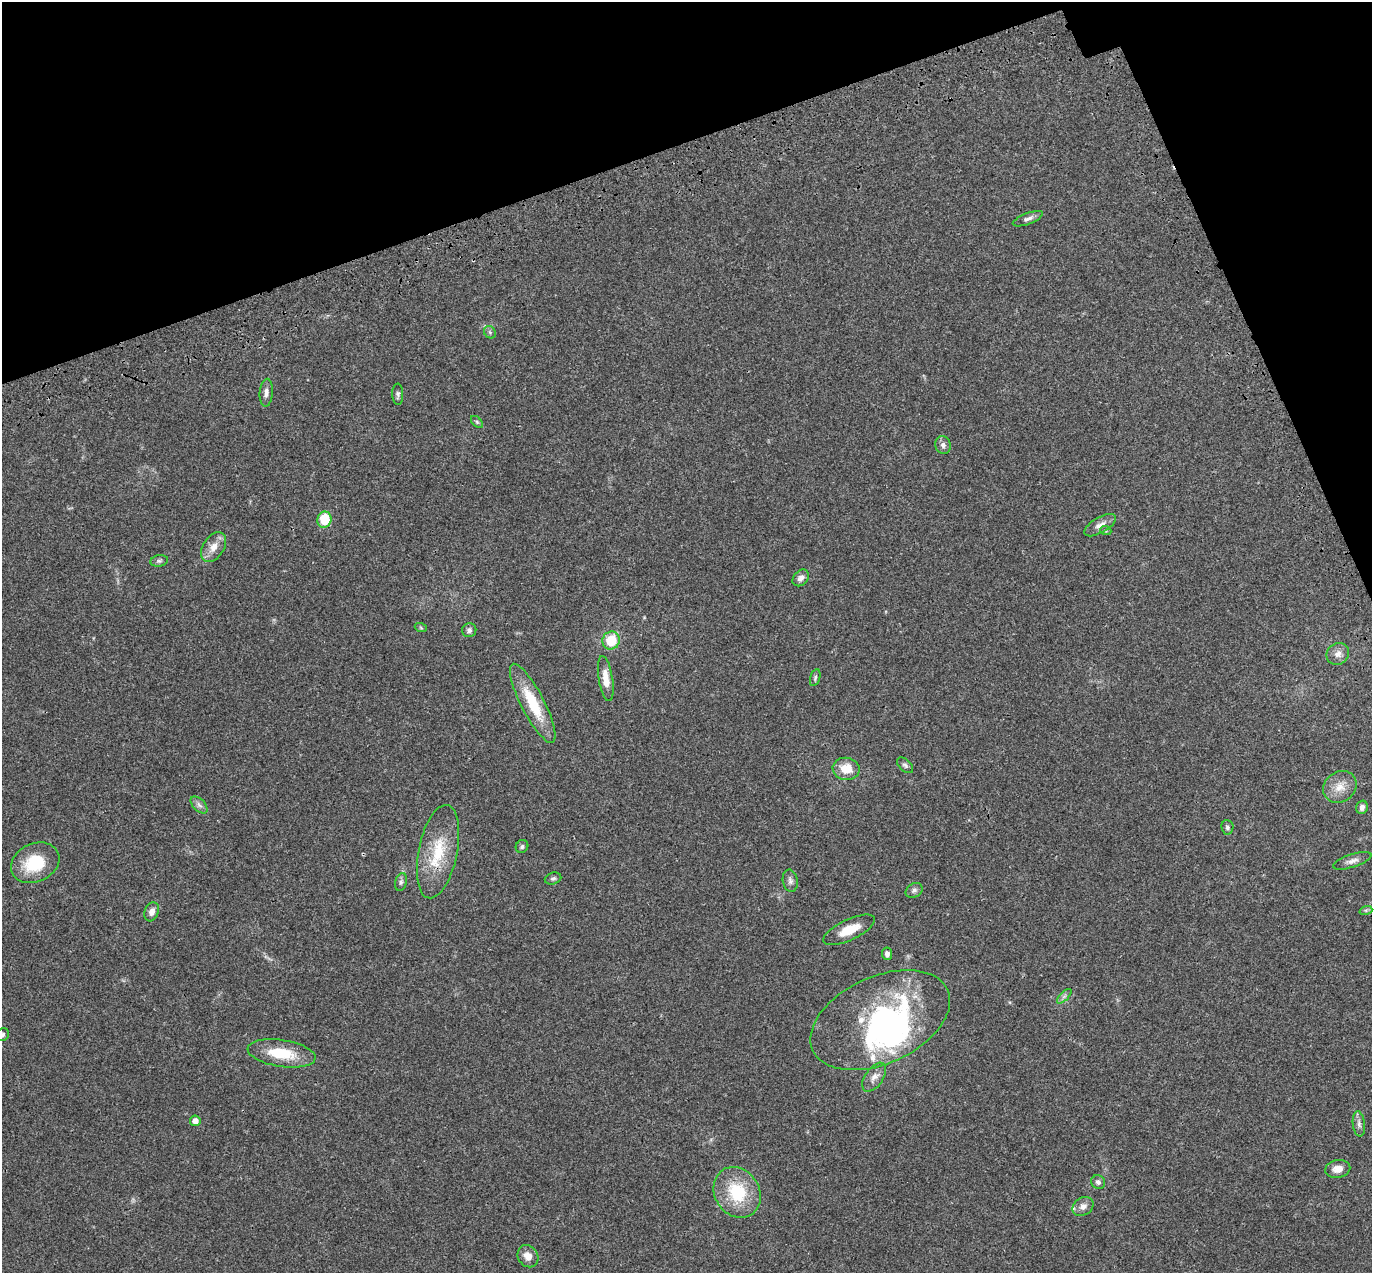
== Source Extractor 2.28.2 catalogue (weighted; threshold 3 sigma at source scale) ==
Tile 3 of 4 x 4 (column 3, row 1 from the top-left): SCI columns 2853-4222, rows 4032-5302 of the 5708 x 5573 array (HDU 1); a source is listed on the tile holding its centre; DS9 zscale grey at full resolution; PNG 1374 x 1275 px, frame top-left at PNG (2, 2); each listed source drawn as its Kron ellipse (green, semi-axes under 4 px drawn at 4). Shown black and unused: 17% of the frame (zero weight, under 3 of 4 exposures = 9% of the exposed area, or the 3 px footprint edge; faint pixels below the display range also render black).
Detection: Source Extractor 2.28.2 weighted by HDU 2 'WHT'; one run over the whole footprint, this tile lists its part. Background 0.0407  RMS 0.0036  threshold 0.0164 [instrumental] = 3 sigma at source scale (4.5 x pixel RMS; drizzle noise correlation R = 1.50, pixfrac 1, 0.0396/0.0396 arcsec/px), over >= 5 px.
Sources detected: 54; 2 inside a brighter object's white glare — neither listed nor drawn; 3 inside a brighter listed object's ellipse — not listed separately; the other 49 listed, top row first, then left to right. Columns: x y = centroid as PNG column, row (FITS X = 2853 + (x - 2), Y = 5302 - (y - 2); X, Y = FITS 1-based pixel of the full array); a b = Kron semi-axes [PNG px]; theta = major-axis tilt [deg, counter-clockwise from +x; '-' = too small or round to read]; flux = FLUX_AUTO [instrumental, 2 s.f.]
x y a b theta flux
1028 219 16 5 21 1.5
490 332 7 5 -47 0.68
266 393 14 6 86 1.7
398 394 10 5 -87 0.9
477 422 7 4 -46 0.61
943 445 9 8 - 1.3
324 520 8 7 - 9.6
1100 525 18 7 30 2.4
1106 531 5 3 - 0.42
214 547 16 10 57 3.8
159 561 9 5 9 0.86
801 578 9 7 45 1.7
421 628 6 4 -19 0.47
469 630 7 7 - 1.1
611 641 9 8 - 11
1338 654 11 10 - 2.3
815 678 9 5 74 0.73
606 679 23 7 -81 4.3
533 703 44 11 -63 15
905 765 10 6 -44 0.9
846 769 13 11 -9 6.2
1340 787 17 15 38 4.8
199 805 10 6 -45 1.3
1362 807 7 5 74 1.4
1227 827 7 6 - 0.87
522 846 7 6 - 0.84
438 852 47 19 78 16
1352 861 20 6 18 2.1
35 863 25 19 25 14
553 878 8 6 15 0.81
790 881 11 7 -80 1.3
401 882 9 5 75 0.9
914 890 9 7 29 1.1
1366 910 7 4 17 0.55
152 912 10 7 71 2.1
849 930 28 10 25 6.7
887 954 6 5 - 1.2
1064 996 9 3 45 0.8
880 1020 74 43 24 83
3 1035 7 6 - 0.82
282 1053 34 13 -9 13
874 1077 16 9 55 2.6
195 1121 5 5 - 2.5
1359 1124 12 6 -82 1.5
1338 1169 12 9 11 2.9
1098 1182 7 7 - 1.2
737 1192 26 22 -57 17
1083 1206 11 8 34 1.9
528 1256 11 10 - 3.4
Isophote crosses this tile's border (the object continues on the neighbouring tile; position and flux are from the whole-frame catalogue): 1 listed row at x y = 3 1035